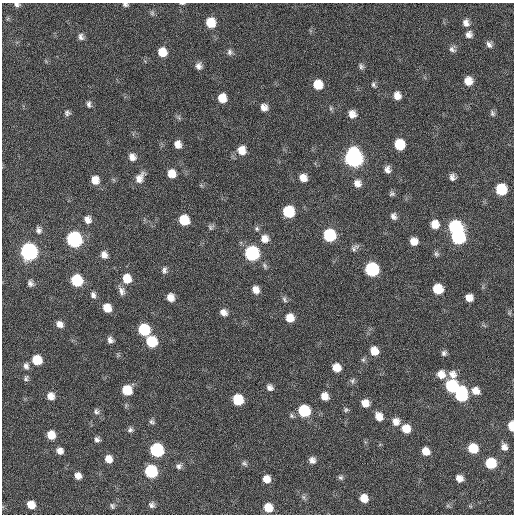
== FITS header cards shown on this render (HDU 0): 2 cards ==
NAXIS1  =                  512 / Axis length
NAXIS2  =                  512 / Axis length

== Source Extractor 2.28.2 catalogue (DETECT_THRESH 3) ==
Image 512 x 512 px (HDU 0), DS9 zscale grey, 1 PNG px = 1 image px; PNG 516 x 516 px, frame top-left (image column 1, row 512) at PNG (2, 3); no overlay
Background 22.2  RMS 5.5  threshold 16.4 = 3 sigma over >= 5 px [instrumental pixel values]
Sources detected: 134; all 134 listed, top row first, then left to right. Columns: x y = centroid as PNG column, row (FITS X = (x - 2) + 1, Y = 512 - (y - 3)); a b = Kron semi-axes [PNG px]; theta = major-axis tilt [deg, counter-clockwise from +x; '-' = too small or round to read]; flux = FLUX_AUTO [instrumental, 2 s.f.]
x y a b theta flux
182 3 7 3 -1 500
17 4 7 5 -17 930
125 4 7 5 -9 840
152 13 8 6 -88 790
211 23 8 8 - 8100
466 23 9 7 -76 2200
469 35 9 8 - 1900
81 37 9 7 -76 1400
489 44 9 6 -60 1400
452 49 9 8 - 1400
162 52 8 8 - 5700
229 52 8 7 - 1200
199 66 9 8 - 1800
361 66 8 7 - 1000
468 81 8 8 - 4000
318 84 9 8 - 6600
373 85 8 5 -66 850
397 96 8 7 - 2900
222 98 8 8 - 4900
89 104 8 5 -82 1000
264 107 8 7 - 2200
331 108 8 4 -82 640
67 113 7 7 - 1000
492 113 9 5 -60 920
352 114 8 8 - 2800
179 118 7 4 -71 630
178 144 8 7 - 2700
399 144 8 8 - 12000
241 150 10 9 - 4400
132 157 9 8 - 2200
354 158 10 9 - 150000
387 169 8 7 - 1800
171 174 9 8 - 4500
452 177 7 6 - 1600
140 178 14 8 56 3200
303 178 8 8 - 3200
95 180 8 8 - 3900
357 183 9 9 - 2600
501 189 8 8 - 15000
392 194 8 6 18 870
288 212 9 8 - 16000
393 216 8 6 -69 1500
88 220 9 8 - 2300
184 220 8 8 - 9800
435 224 9 8 - 4100
211 227 8 7 - 900
455 227 9 9 - 31000
257 229 7 6 - 800
39 230 8 7 - 1300
329 235 9 8 - 25000
458 237 9 9 - 41000
74 239 9 8 - 68000
265 239 10 10 - 3000
414 241 7 7 - 3500
354 248 11 6 37 1300
29 251 9 8 - 110000
252 253 9 9 - 48000
436 254 8 7 - 890
104 255 9 7 -70 2300
265 266 10 5 -63 930
372 269 9 8 - 37000
164 270 9 6 83 1200
127 279 10 9 - 5800
77 280 8 8 - 19000
30 283 8 6 -75 1300
438 289 8 8 - 9600
256 290 8 7 - 2600
122 291 11 8 -74 1900
93 295 8 6 -76 1300
170 297 8 7 - 3100
469 298 7 7 - 3200
284 299 10 5 -62 940
107 308 8 7 - 4700
224 312 9 7 -32 2100
509 313 6 5 - 590
290 318 8 8 - 4600
59 324 8 7 - 2200
144 330 8 8 - 20000
110 340 9 7 -70 1500
151 342 9 8 - 14000
374 351 9 8 - 4700
444 353 7 6 - 1100
37 360 8 8 - 9100
363 360 7 6 - 760
26 366 10 7 -78 1500
336 368 8 7 - 4300
441 374 9 9 - 3900
453 374 12 9 -58 2700
26 378 8 6 77 870
352 381 8 6 47 970
451 386 8 8 - 27000
270 387 8 7 - 1600
127 390 8 8 - 9600
476 391 9 8 - 3400
461 394 11 8 88 30000
51 396 8 7 - 3000
324 396 7 7 - 3200
238 400 8 7 - 14000
365 403 8 7 - 3500
346 410 7 6 - 750
96 411 9 8 - 1200
304 411 8 8 - 20000
291 416 7 6 - 740
379 416 9 7 -69 3400
396 421 9 9 - 2900
152 422 8 6 -23 960
511 426 7 4 -86 6800
406 429 8 8 - 5500
130 430 7 6 - 1000
51 435 7 7 - 5700
97 439 6 6 - 1200
504 447 8 7 - 2000
473 448 8 7 - 9700
157 450 8 8 - 40000
60 451 7 6 - 2100
425 451 8 7 - 4000
108 459 8 7 - 3100
312 460 7 7 - 1800
244 463 8 6 -42 880
491 463 8 7 - 14000
179 466 8 7 - 1200
151 471 8 8 - 30000
78 476 7 6 - 2400
341 477 7 6 - 800
459 478 7 6 - 2600
266 479 7 7 - 3500
303 497 6 6 - 830
364 498 7 7 - 4200
31 505 8 7 - 4900
152 505 6 6 - 1100
112 506 7 5 -74 710
448 506 7 4 -18 550
470 506 6 4 -18 390
268 508 8 7 - 6200
At the frame edge (FLAGS 8, measured only in part): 4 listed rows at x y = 182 3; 17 4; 125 4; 511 426